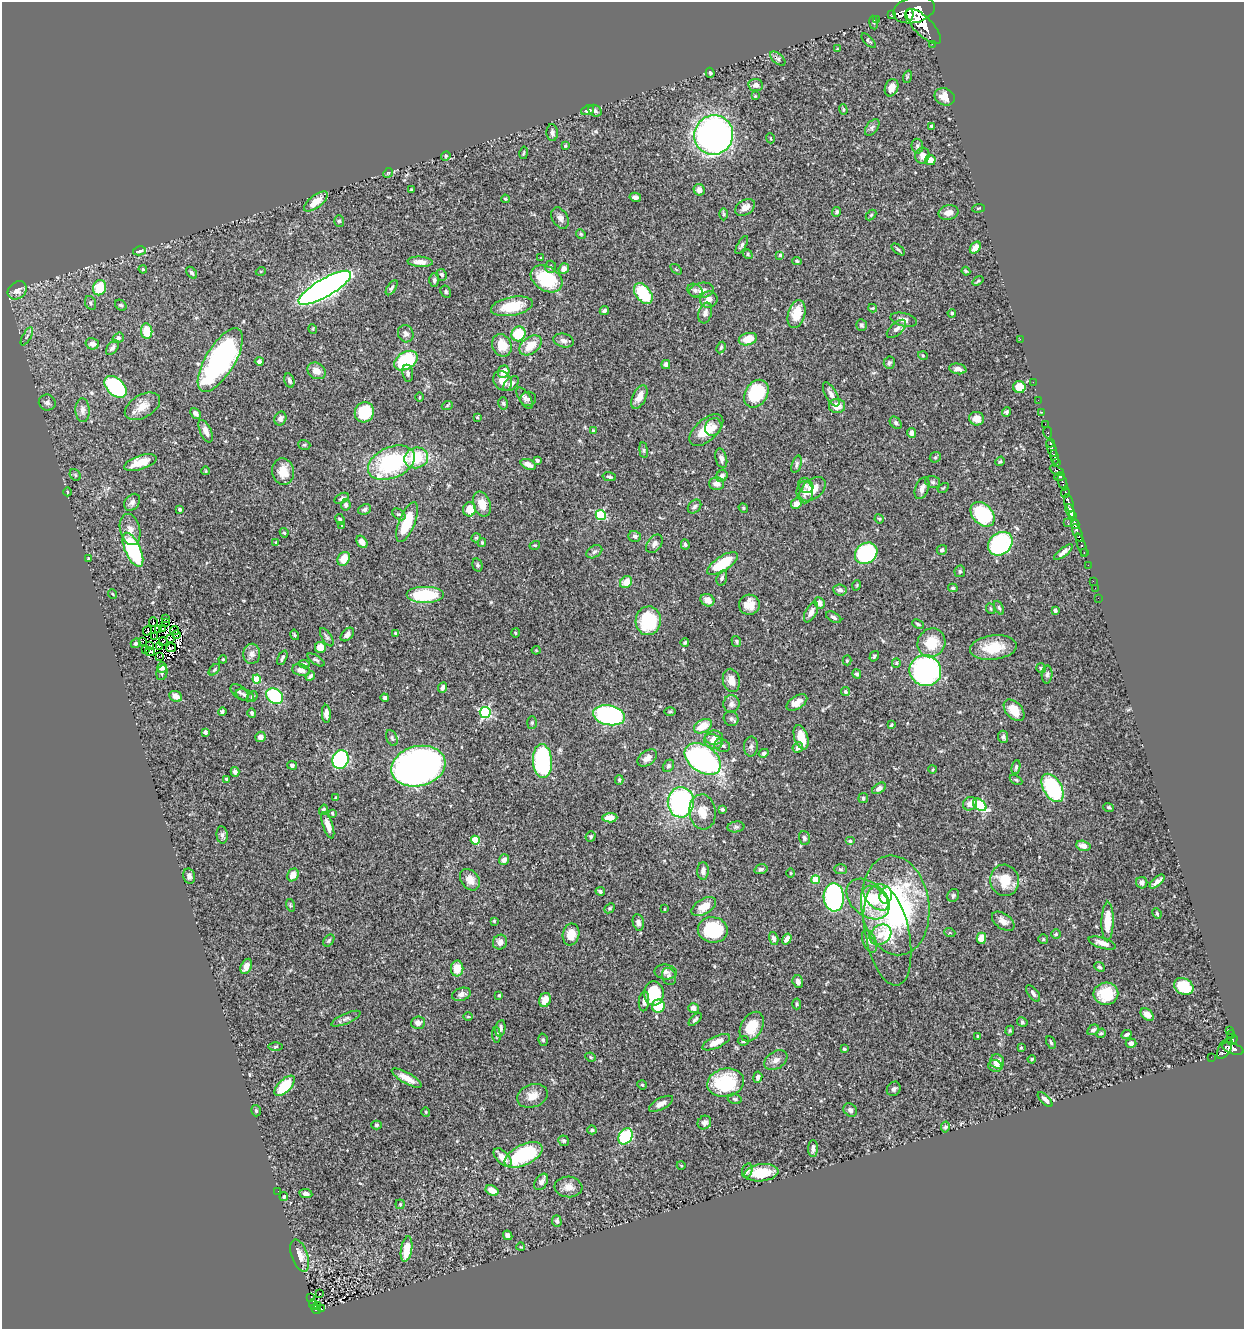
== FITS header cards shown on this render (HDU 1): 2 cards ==
NAXIS1  =                 1242
NAXIS2  =                 1327

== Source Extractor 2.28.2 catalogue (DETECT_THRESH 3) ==
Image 1242 x 1327 px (HDU 1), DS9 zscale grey, 1 PNG px = 1 image px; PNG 1246 x 1331 px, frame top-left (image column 1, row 1327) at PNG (2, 2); each listed source drawn as its Kron ellipse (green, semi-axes under 4 px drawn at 4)
Background 0.621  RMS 0.022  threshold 0.0661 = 3 sigma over >= 5 px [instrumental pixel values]
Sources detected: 498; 6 with non-positive FLUX_AUTO (blend fragments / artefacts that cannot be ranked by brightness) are neither listed nor drawn; the other 492 listed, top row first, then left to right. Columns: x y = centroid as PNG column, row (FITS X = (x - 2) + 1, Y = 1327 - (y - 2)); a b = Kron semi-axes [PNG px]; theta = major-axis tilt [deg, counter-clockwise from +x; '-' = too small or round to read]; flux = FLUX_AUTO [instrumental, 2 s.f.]
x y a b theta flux
914 10 21 13 14 7100
891 14 2 2 - 13
909 15 6 3 85 960
876 19 2 2 - 7.9
874 23 7 3 -82 1.9
924 26 23 9 -45 3600
869 41 9 3 -46 2.4
932 44 2 2 - 6.5
837 49 4 3 - 1.3
778 59 9 5 -41 3.8
710 73 5 4 - 2.2
907 77 6 4 72 2
756 85 7 6 - 7.6
891 88 9 6 67 12
755 96 4 4 - 1.2
945 97 10 8 -23 19
587 110 6 4 21 7.7
843 110 5 4 - 1.8
595 111 7 5 -32 3.5
931 126 4 4 - 1.9
872 127 9 5 53 4
552 133 8 5 -85 5.1
714 135 20 19 - 740
770 138 5 3 - 1.3
565 146 4 3 - 1.5
917 146 7 6 - 3.2
524 153 6 3 80 1.6
446 156 5 4 - 1.9
922 156 8 7 - 9.3
930 160 5 5 - 14
388 173 5 4 - 1.7
411 189 3 2 - 1.1
699 190 6 5 - 8.7
635 197 6 4 -11 4.8
505 199 4 3 - 2
316 202 14 6 38 19
745 207 11 7 31 9.5
978 208 6 2 5 1.2
837 212 5 4 - 2.9
948 213 10 7 13 9.6
724 214 6 4 -90 1.9
871 215 6 4 45 1.8
560 218 11 7 -58 7.1
339 221 6 5 - 2.6
581 234 5 4 - 1.8
742 245 10 4 60 3
975 248 7 4 50 12
898 249 8 3 -39 2.4
140 251 6 4 13 4.2
748 254 5 4 - 2.1
780 255 4 4 - 2.7
541 258 3 3 - 1.3
797 261 5 4 - 1.9
420 262 12 5 -4 10
550 267 6 6 - 3.1
143 269 4 3 - 1.3
564 269 5 5 - 9.7
676 269 6 3 -37 1.5
261 271 5 3 - 1.4
966 271 4 3 - 1.6
192 273 7 4 -50 3
442 275 6 5 - 3.5
546 279 17 12 -31 78
434 280 7 5 89 3.1
978 281 6 3 37 1.6
100 288 8 6 65 42
325 288 30 9 30 1100
392 288 8 4 56 2.8
17 290 10 8 38 8.9
695 290 8 6 -30 3.9
701 290 12 7 9 9.1
446 292 6 5 - 2.4
643 293 12 7 -52 70
709 299 9 8 - 9.5
90 303 7 5 -65 2.9
121 305 6 5 - 2.7
512 306 21 9 11 45
873 308 4 3 - 1.4
604 310 5 4 - 3.8
705 313 10 6 73 6
952 313 4 4 - 2.1
797 314 14 8 73 34
904 320 13 6 -14 7.6
861 325 6 5 - 2.5
313 329 5 3 - 1.2
896 329 12 6 42 7.1
147 331 8 5 -82 34
406 334 9 7 -67 5.4
519 334 7 7 - 63
27 336 10 3 61 2.4
118 338 6 5 - 3.3
748 339 9 6 14 26
1020 339 2 2 - 90
564 340 10 6 -13 5.9
92 344 7 5 -15 9.3
502 345 11 9 -66 23
530 345 12 8 38 25
112 348 8 5 51 5.1
721 348 6 4 63 2.5
923 356 5 3 - 1.3
220 360 36 14 59 330
259 361 4 4 - 4.3
406 361 13 8 32 120
889 363 6 5 - 2.8
666 365 4 4 - 5.6
958 369 8 5 -10 6.7
316 371 10 7 -30 11
504 372 6 5 - 16
408 373 8 5 -80 4.5
289 380 7 5 -75 4.4
503 381 11 8 -50 13
1033 382 2 2 - 9.9
511 384 9 5 42 6.3
115 387 13 8 -44 180
1019 387 6 6 - 21
756 394 15 11 57 81
831 394 13 5 -60 7.4
420 397 5 3 - 1.4
639 397 13 6 65 16
525 398 12 5 -57 5.1
528 399 8 7 - 4.2
1038 400 2 2 - 11
47 402 8 8 - 4.5
503 403 6 5 - 2.5
142 406 19 11 30 18
447 406 5 3 - 1.4
837 406 8 7 - 15
83 410 12 7 -88 7.3
364 412 10 9 - 67
1007 412 5 4 - 2.7
1042 412 2 2 - 9.2
195 413 6 4 -48 5
477 417 3 3 - 1.4
280 419 7 6 - 5.5
977 419 7 6 - 11
896 423 7 5 -48 3.8
1045 424 2 2 - 12
713 427 9 8 - 8.3
706 430 20 10 42 30
206 431 12 5 -65 7.7
593 431 4 3 - 1.6
912 433 5 4 - 5.7
1048 433 6 3 -80 58
1050 443 4 3 - 250
304 445 6 4 -18 2.2
1052 448 9 4 -68 740
644 450 8 4 -82 2.7
935 457 6 5 - 1.9
1054 457 7 4 -79 460
416 458 12 10 17 54
721 458 10 5 -75 5.8
537 460 4 3 - 2.5
1000 461 5 4 - 1.8
140 462 17 7 18 26
1057 462 3 3 - 170
391 463 25 15 23 160
528 464 8 5 -26 9.3
797 464 9 4 72 3.4
206 471 4 2 - 1.1
1057 471 7 4 -29 250
283 472 13 11 -83 20
75 475 6 5 - 2.3
722 476 6 5 - 5
609 477 7 4 -13 3
1060 477 5 3 - 210
933 482 7 5 -16 3
1063 482 8 3 -71 310
716 484 7 6 - 8.5
806 485 8 7 - 5
922 488 11 6 68 8.5
943 488 6 4 32 1.3
813 489 15 9 41 24
67 492 4 3 - 1.4
805 492 11 8 -89 8.7
1065 492 5 4 - 350
342 498 8 5 29 3.9
132 502 9 7 52 5.5
1069 503 9 3 -72 260
482 504 13 8 -70 17
796 504 5 5 - 9.9
346 505 6 5 - 3.6
695 506 8 5 47 3.8
743 508 5 4 - 1.9
180 509 4 3 - 2
365 509 6 5 - 4.3
469 509 7 6 - 21
1070 511 7 4 -66 1700
399 514 7 5 -35 2.9
982 514 14 10 -46 130
601 515 5 5 - 110
1073 516 4 3 - 470
879 519 5 4 - 1.7
340 520 6 4 -60 3.1
407 522 21 8 68 59
1067 522 2 2 - 19
1075 524 4 3 - 300
342 526 3 3 - 1.2
130 530 16 10 -77 13
284 533 5 4 - 2
1078 533 9 3 -67 730
635 536 6 5 - 4
476 538 5 4 - 1.8
276 542 4 3 - 1.2
362 542 7 5 -54 10
482 543 4 4 - 1.5
654 544 10 7 54 5.5
1000 544 13 10 41 130
535 545 5 3 - 1.5
685 545 5 4 - 2.7
1082 545 12 3 -71 100
133 550 18 7 -66 140
942 550 5 5 - 3.4
594 552 8 5 31 3.9
1063 552 11 4 38 7.6
1084 552 3 2 - 53
866 553 12 10 37 170
88 559 3 3 - 1.9
344 559 7 6 - 22
723 564 17 7 33 64
478 565 7 5 -75 2.8
1088 565 2 2 - 7.6
960 571 6 5 - 2.9
722 578 8 5 74 3.7
1093 581 2 2 - 5.5
626 582 6 5 - 15
857 585 5 3 - 1.4
953 588 5 4 - 2.2
1095 588 2 2 - 3.5
840 590 6 5 - 5.1
113 594 5 3 - 1.2
425 595 19 8 0 72
1098 598 2 2 - 7.7
707 600 7 6 - 11
819 603 6 5 - 9.8
749 605 10 10 - 19
999 608 7 4 -65 2.6
991 609 5 3 - 1.3
1055 610 4 3 - 5.6
811 612 11 5 62 7.8
834 617 8 4 -30 4.6
166 619 3 2 - 1.5
648 621 14 12 87 87
153 622 5 2 - 2
165 623 4 2 - 1.3
918 624 6 3 -25 2.2
159 629 3 2 - 1
163 629 3 2 - 0.54
174 630 4 2 - 1.2
147 631 5 2 - 0.71
395 633 4 3 - 1.4
515 633 5 3 - 1.4
177 635 4 2 - 0.82
295 635 5 3 - 1.7
347 635 8 5 46 6.5
155 637 3 2 - 2.9
327 637 10 5 -59 3.4
170 639 3 2 - 1.3
143 641 3 2 - 0.6
163 641 5 2 - 3.3
736 641 5 4 - 2.5
685 642 4 3 - 2.2
136 643 5 4 - 2.6
931 643 15 13 58 38
149 646 3 3 - 3
160 647 3 3 - 1.2
320 647 5 5 - 18
993 647 23 12 7 38
171 648 5 2 - 2.1
146 649 3 2 - 3.3
536 650 4 4 - 1.2
150 652 5 4 - 3.9
252 654 10 8 87 7.7
874 656 5 4 - 2.1
159 657 3 2 - 1.2
282 658 8 3 64 3
223 659 4 3 - 1.4
316 660 10 4 -32 3
847 660 5 4 - 1.7
896 663 5 4 - 1.8
304 664 6 4 -7 2.4
162 668 5 4 - 4.5
1041 668 5 4 - 2.4
214 670 7 3 45 2.1
301 670 9 5 -14 6.5
925 671 16 15 - 340
162 673 7 5 76 3.3
857 674 5 4 - 3.1
1047 675 9 5 89 3.5
310 676 5 3 - 3.2
257 679 4 4 - 42
731 680 12 8 -76 13
443 688 5 4 - 4.7
239 692 10 6 -41 4.3
845 692 4 4 - 3.3
245 695 9 5 -23 4.7
176 696 6 5 - 9.9
275 696 9 7 -37 90
252 697 6 4 55 2.9
385 698 4 3 - 3.7
797 702 11 6 32 13
731 704 9 8 - 6.5
1014 710 12 8 -47 21
222 711 4 4 - 3.2
485 712 5 5 - 180
670 712 5 3 - 1.6
252 713 5 4 - 3.3
326 714 9 4 -86 6.4
609 715 16 10 -11 270
731 719 8 7 - 3.8
532 723 6 5 - 2.5
891 725 4 3 - 1.8
703 726 10 6 28 24
205 732 4 3 - 6.2
260 737 5 5 - 7.3
801 737 12 6 -71 24
1003 737 6 5 - 3.3
392 738 8 5 -67 2.9
714 738 9 7 -2 9.9
713 742 9 7 -25 11
722 746 8 6 -16 4.1
751 747 10 7 86 4.4
798 747 6 5 - 4.8
764 753 5 4 - 3.4
647 758 11 7 36 9
340 759 9 8 - 230
703 759 20 13 -34 390
542 761 17 9 -86 150
292 765 5 4 - 2.5
418 766 27 20 13 730
668 766 7 5 56 3.7
1016 767 7 4 79 3.4
933 769 4 3 - 1.1
235 772 5 4 - 6.2
226 779 4 3 - 2.1
619 780 5 4 - 1.9
1016 780 7 4 -30 2.1
879 788 7 4 35 6.2
1053 788 15 9 -60 140
336 798 3 3 - 2.5
863 798 5 5 - 2.5
681 802 15 13 88 240
970 804 7 6 - 11
980 805 7 5 -40 88
1109 807 5 3 - 2.1
722 809 3 3 - 3.7
323 810 5 4 - 3.6
702 812 17 13 -83 22
332 813 4 3 - 1.5
610 818 7 5 2 16
328 825 14 5 -71 14
736 827 8 5 7 2.9
222 835 9 5 -84 3.8
591 836 5 4 - 2.4
804 838 7 5 -74 3.9
475 840 4 4 - 50
850 841 5 4 - 2.2
1083 846 7 5 -17 9.5
504 860 5 5 - 6
761 869 7 5 16 3.5
840 869 6 5 - 2.7
703 871 9 6 89 6.8
790 873 4 3 - 1
293 875 7 5 58 11
189 876 7 5 -77 5.4
470 880 12 8 -52 14
816 880 4 4 - 44
1005 880 16 14 -76 34
1157 881 9 4 42 6.3
1142 883 6 5 - 5.8
600 891 5 4 - 3.1
886 895 8 6 77 39
953 895 7 5 56 2.8
834 897 14 10 -86 300
876 898 15 8 -45 23
868 899 24 17 -40 60
290 905 6 4 -73 1.9
895 905 50 34 -83 320
704 906 13 7 30 22
609 908 6 4 42 2.2
664 909 3 2 - 0.98
1157 913 5 3 - 2
494 921 3 3 - 1.5
1003 921 13 7 -36 9.4
638 922 8 5 -79 6.3
1107 922 20 6 89 32
713 930 15 13 -9 100
950 933 5 3 - 1.8
571 934 11 8 80 18
1056 934 4 4 - 1.9
880 935 12 9 39 17
887 935 51 22 -79 77
774 938 6 4 -75 5.3
981 938 6 4 90 18
787 939 6 4 56 7.9
1043 939 5 5 - 1.8
329 941 7 4 51 2.3
869 941 12 6 -67 6.8
500 942 7 7 - 8.2
1102 943 14 5 -17 11
246 966 8 5 65 9.5
1099 967 6 4 -40 2.1
457 968 8 6 87 24
666 972 11 7 -6 6.3
669 976 9 7 -69 5.6
798 982 6 5 - 5.8
1184 986 10 8 -30 54
654 993 12 10 87 57
1033 993 9 5 -53 4.6
461 994 9 6 18 6.8
1106 994 12 11 - 43
499 995 3 3 - 2.8
545 1000 7 5 65 14
644 1001 10 5 85 5.4
797 1004 5 3 - 1.9
658 1006 6 6 - 48
693 1008 5 5 - 7.4
1147 1015 7 5 -40 9.7
468 1017 5 3 - 1.3
346 1019 16 5 23 5.9
695 1019 8 4 46 3.3
1022 1022 5 4 - 2.3
418 1023 7 6 - 7.1
752 1027 16 10 61 34
500 1028 8 5 79 4.5
1093 1030 6 5 - 4.1
1229 1030 3 2 - 16
1010 1031 5 4 - 1.8
1101 1033 5 4 - 1.9
1127 1034 5 3 - 3.2
496 1035 8 4 -86 2.4
1231 1035 4 3 - 68
978 1036 3 3 - 1.4
543 1040 6 5 - 2.7
1232 1040 5 3 - 110
743 1041 5 4 - 2.8
716 1042 15 6 25 18
1051 1042 6 3 -65 2.4
1131 1043 5 4 - 5
276 1046 7 3 1 1.7
1021 1048 4 3 - 1.6
1225 1048 12 6 60 390
844 1049 4 3 - 1.8
1233 1049 11 5 -19 520
591 1057 5 4 - 1.8
1211 1057 2 2 - 6.4
1032 1059 4 4 - 1.9
776 1060 12 8 33 8.1
997 1062 7 7 - 13
995 1066 7 5 -19 6.4
758 1077 5 4 - 5.5
407 1078 17 5 -29 16
726 1083 18 14 12 96
642 1085 5 4 - 1.6
285 1086 13 6 45 57
894 1089 8 6 54 4
532 1096 16 11 20 16
735 1099 7 5 -17 2.9
1045 1099 9 4 -45 6.3
661 1104 13 6 28 10
850 1110 7 6 - 4.5
256 1111 6 4 -75 2.4
426 1112 5 3 - 1.1
704 1123 7 6 - 5.2
376 1125 5 4 - 2.3
945 1127 5 4 - 2.4
592 1130 4 4 - 2.5
625 1136 9 6 53 97
564 1141 5 5 - 2.3
813 1148 8 5 89 4.9
524 1155 20 10 26 110
502 1157 11 6 -45 14
681 1165 4 3 - 1
747 1170 7 5 72 4.2
761 1173 17 8 7 36
541 1182 9 6 57 6
568 1187 14 10 -5 13
278 1191 2 2 - 1.2
492 1191 7 4 -30 14
306 1193 6 4 -7 5.6
284 1196 4 3 - 2.1
400 1204 4 4 - 1.8
557 1221 5 4 - 4.4
508 1235 5 4 - 5
521 1247 4 2 - 1.1
407 1249 13 5 80 29
300 1255 17 8 -71 15
320 1293 3 2 - 1.4
311 1298 4 2 - 3.4
313 1304 5 3 - 54
317 1306 3 3 - 27
316 1309 5 3 - 69
321 1309 3 3 - 24
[6 non-positive-flux detections neither listed nor drawn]